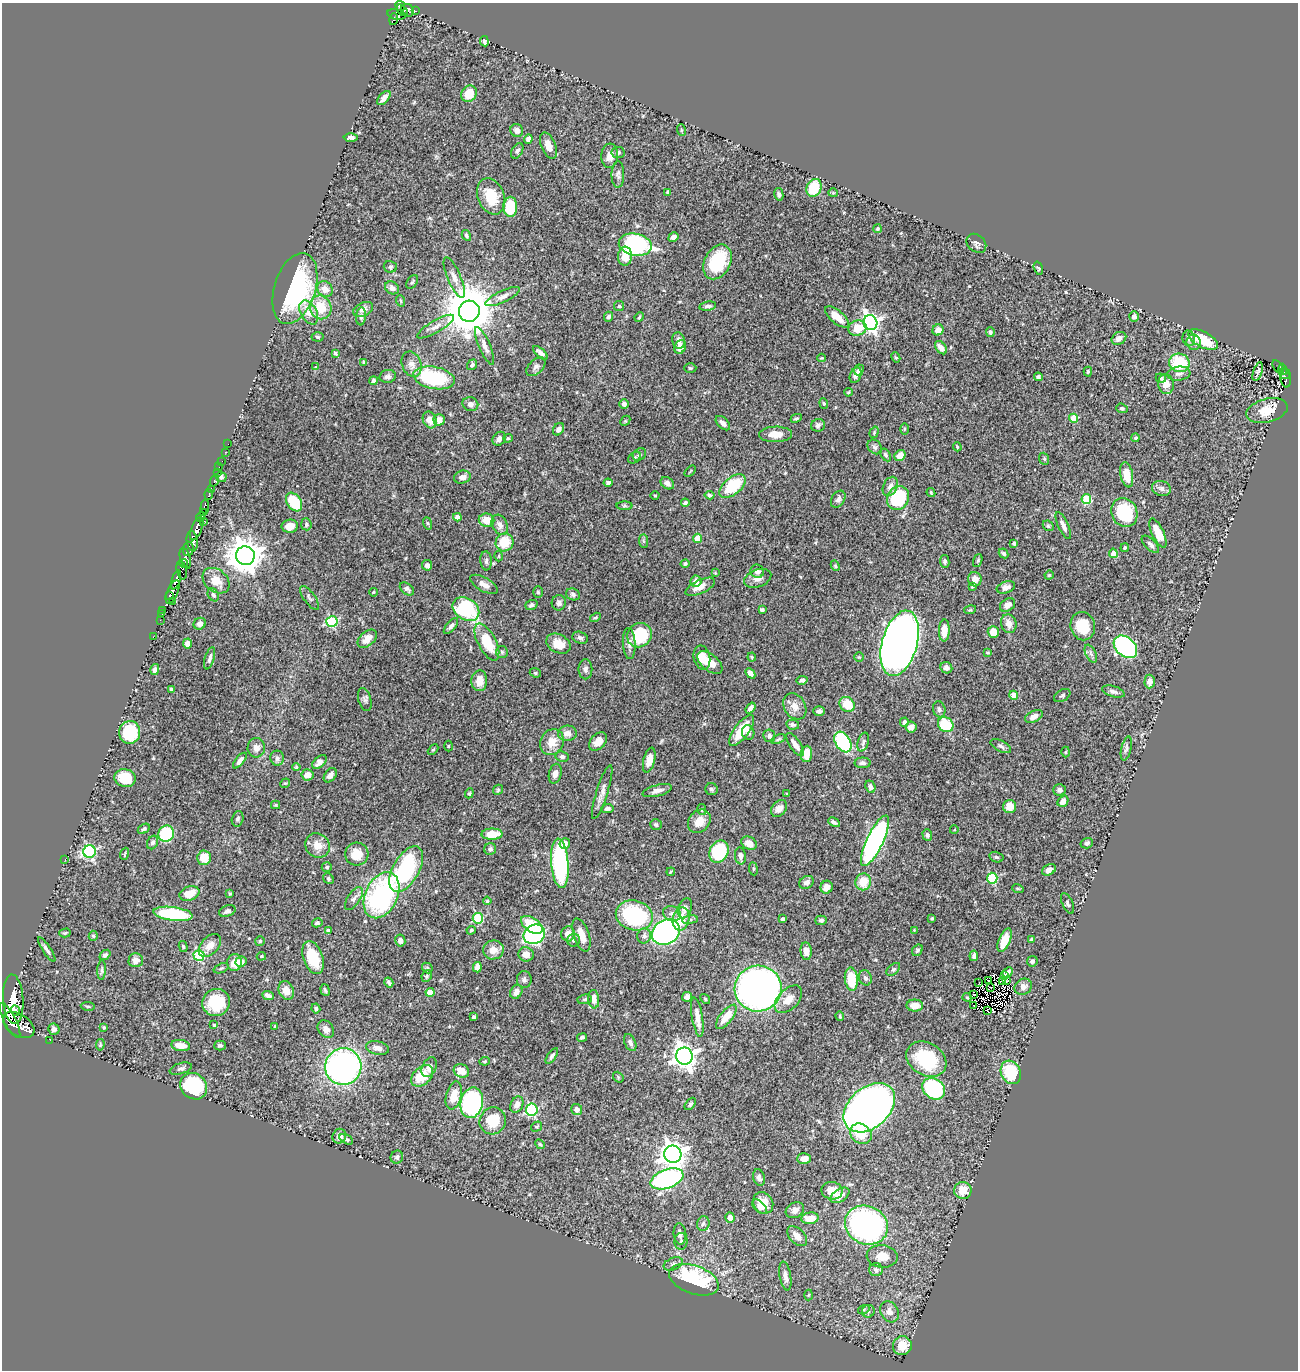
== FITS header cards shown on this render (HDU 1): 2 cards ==
NAXIS1  =                 1296
NAXIS2  =                 1368

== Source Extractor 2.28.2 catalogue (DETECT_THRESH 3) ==
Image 1296 x 1368 px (HDU 1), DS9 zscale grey, 1 PNG px = 1 image px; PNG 1300 x 1372 px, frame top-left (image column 1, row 1368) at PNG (2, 3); each listed source drawn as its Kron ellipse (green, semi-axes under 4 px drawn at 4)
Background 0.891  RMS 0.022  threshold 0.067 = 3 sigma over >= 5 px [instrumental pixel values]
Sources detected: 518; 8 with non-positive FLUX_AUTO (blend fragments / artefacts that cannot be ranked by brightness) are neither listed nor drawn; of the other 510, the 500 brightest by FLUX_AUTO listed and drawn (10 fainter detections omitted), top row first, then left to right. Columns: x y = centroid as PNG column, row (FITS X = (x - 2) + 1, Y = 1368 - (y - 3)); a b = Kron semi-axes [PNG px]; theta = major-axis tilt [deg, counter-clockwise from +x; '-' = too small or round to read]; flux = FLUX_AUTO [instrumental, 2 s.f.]
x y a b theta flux
400 6 5 4 - 380
402 10 7 4 -43 420
407 10 7 6 - 270
416 11 4 2 - 21
396 14 9 5 -12 81
394 19 6 4 73 150
484 41 5 3 - 3
469 94 8 7 - 31
384 98 8 5 48 7.8
517 130 7 6 - 6.4
681 130 6 3 -71 1.7
351 137 7 4 0 4.8
528 139 5 4 - 5.9
548 146 14 7 -67 13
517 151 8 5 60 3.8
618 152 6 5 - 3.1
610 156 12 8 86 13
618 174 13 6 90 5.5
814 188 9 7 64 48
668 192 4 3 - 2.3
833 193 4 4 - 1.6
779 194 6 4 -78 3.4
491 196 19 13 -67 45
510 207 10 7 89 61
877 229 4 4 - 2.1
466 235 6 4 -60 2.9
673 237 5 4 - 7.6
976 243 11 8 -42 5.9
635 245 16 11 -11 220
625 256 9 7 86 23
717 262 18 13 63 78
390 267 6 6 - 2.6
1038 268 7 4 -71 1.9
454 278 22 6 -67 11
412 282 7 5 57 2.5
295 288 37 20 72 230
392 288 7 6 - 5.5
325 289 8 7 - 12
503 296 19 6 26 9
401 301 6 3 -71 1.4
619 306 5 5 - 2
708 306 8 4 10 4.6
321 307 12 10 -71 39
363 309 10 6 23 6.2
469 311 10 10 - 7800
309 312 13 8 -60 16
361 316 9 5 85 3.9
1134 316 5 5 - 5.3
608 317 5 4 - 4.1
639 317 5 4 - 1.8
837 317 15 6 -40 20
870 323 7 7 - 560
436 327 21 6 30 9.9
857 328 9 7 17 26
938 330 6 5 - 10
990 332 5 4 - 3.1
317 337 6 4 -3 2.1
1119 338 8 6 33 8.4
1189 338 8 6 -77 3.8
1203 340 16 8 -28 48
679 341 8 6 -80 8.8
1194 342 8 7 - 6.2
484 346 20 5 -67 9
680 347 7 5 64 11
941 348 7 5 -53 9.1
335 353 4 3 - 2.2
540 353 9 4 -43 5.6
896 357 5 4 - 2
822 358 4 3 - 1.4
364 362 4 4 - 2.5
1179 363 10 9 - 74
412 364 13 9 -69 11
472 365 6 4 53 3.7
316 367 4 3 - 1.4
536 367 11 7 43 5.8
1278 367 7 2 -57 23
690 368 6 5 - 2.3
1283 369 6 3 -75 67
859 370 5 4 - 3.3
1088 372 5 4 - 2.5
1258 372 10 4 72 4.4
1179 374 11 7 6 7.4
1284 374 6 4 -40 73
856 375 8 5 67 6.3
388 376 8 6 13 4.6
1038 377 4 4 - 3.1
434 378 21 11 -10 120
1161 378 5 4 - 3.8
1286 378 9 5 -87 100
374 381 4 4 - 4.4
1166 384 10 7 -83 15
848 392 4 3 - 1.7
824 403 5 4 - 2
470 404 8 7 - 6.4
624 404 5 5 - 5.1
1122 408 6 4 -21 2.6
1267 411 21 11 14 27
796 418 6 4 26 2.3
1073 418 4 4 - 36
430 420 8 6 -65 14
439 420 6 5 - 13
625 421 6 4 45 1.7
723 423 8 5 -46 6.7
818 425 7 6 - 3.9
559 429 6 5 - 6.2
904 429 6 4 90 1.8
874 432 6 4 72 1.9
776 434 16 8 1 19
508 438 4 4 - 2.2
1135 438 4 4 - 2.5
499 439 7 6 - 6.4
228 444 2 2 - 3.1
875 447 8 6 -47 4
957 447 5 3 - 1.5
225 452 2 2 - 4
639 454 7 5 35 2.6
886 455 7 4 -57 3
900 456 6 5 - 16
635 458 7 5 39 3
1044 459 6 5 - 2.2
222 461 2 2 - 7.2
219 467 2 2 - 5.5
690 471 7 2 46 1.4
218 472 2 2 - 7.9
1127 475 13 6 -79 26
221 477 5 5 - 4.2
462 477 8 6 16 7.7
214 481 6 3 69 63
608 483 4 4 - 3.4
667 483 7 5 -36 6.4
732 486 15 8 40 67
890 486 10 7 64 8
1161 488 9 7 -17 6.6
211 490 3 3 - 130
931 492 5 3 - 1.7
209 494 5 3 - 35
655 495 4 3 - 1.4
710 495 5 4 - 2.7
898 498 12 10 61 97
838 499 9 6 57 5.3
1086 499 5 5 - 63
294 502 10 7 -56 68
685 503 4 3 - 2.8
625 506 8 4 0 2.1
205 507 7 4 88 320
1124 512 15 12 -63 91
204 513 3 3 - 28
201 517 5 3 - 350
457 517 4 4 - 12
487 520 8 6 -11 21
204 521 2 2 - 150
427 523 6 4 -70 1.9
306 524 6 5 - 3.4
500 525 11 7 -63 8.7
290 526 8 6 8 13
1048 526 6 4 -43 2.1
1063 526 14 5 -65 7.4
197 529 12 5 68 1400
1158 533 16 6 -65 26
697 538 4 4 - 27
192 541 10 5 -82 750
643 541 7 4 -89 2.5
505 542 9 8 - 35
1014 543 4 3 - 3
1150 544 11 5 -45 4.8
1125 548 4 4 - 2.1
188 549 7 5 87 280
1004 553 5 4 - 3
1113 553 5 4 - 16
245 556 9 9 - 3100
499 556 5 3 - 1.5
185 558 11 5 -76 770
486 561 9 6 -86 4.2
945 561 6 4 -80 3.7
978 561 7 4 70 2.3
184 564 4 3 - 160
685 564 4 4 - 3.2
427 565 5 5 - 5.6
835 566 5 4 - 2.2
182 570 9 5 -77 280
757 571 7 6 - 6.4
715 573 4 4 - 1.3
1049 575 4 4 - 1.5
758 578 14 8 20 10
975 579 7 6 - 12
176 580 10 3 71 1000
216 581 15 11 -40 21
696 581 5 5 - 11
484 584 15 6 -30 10
700 587 16 6 25 14
972 587 4 3 - 1.5
1006 587 9 5 20 8.6
407 589 8 5 -40 3.7
173 592 12 5 66 610
373 592 4 3 - 1.4
538 592 6 5 - 2.3
573 594 7 6 - 3.5
213 595 7 5 -61 3.2
170 596 4 3 - 150
310 598 14 5 -54 4.2
172 601 2 2 - 43
559 603 7 7 - 5.1
531 605 6 4 19 3.3
1008 605 8 6 34 9.1
466 609 14 11 -34 130
163 610 2 2 - 4.7
762 610 4 4 - 2.8
970 610 6 3 17 1.6
162 614 2 2 - 14
595 617 6 4 32 2.1
160 620 2 2 - 13
332 622 5 5 - 140
200 624 6 5 - 7
1009 624 9 7 -74 13
451 626 10 4 50 5.1
1083 626 14 12 -72 39
944 630 11 5 88 16
993 632 6 5 - 21
639 635 13 11 43 70
153 637 2 2 - 12
580 638 8 5 -19 3.8
367 639 11 7 40 14
487 642 20 9 -62 53
187 643 5 4 - 8.1
900 643 33 17 74 1600
558 644 13 9 -28 21
629 644 15 6 -87 7.3
1125 647 13 9 -42 260
502 652 6 6 - 2.8
988 652 4 3 - 1.7
1091 654 9 5 -63 4.6
752 657 4 4 - 1.7
859 657 5 4 - 1.7
210 658 11 4 73 4.9
702 658 12 8 -78 17
710 662 15 8 -39 21
946 668 6 5 - 5.3
585 669 10 7 -90 5.4
155 670 5 4 - 5.2
535 673 6 4 -23 2.2
750 673 6 4 -47 4.8
802 680 5 4 - 4.8
479 681 10 8 87 17
1150 681 7 5 87 9.4
171 689 3 3 - 2.6
1113 692 11 5 -16 5.6
1014 695 4 4 - 19
1062 696 9 5 31 3
365 699 12 6 -73 4
847 704 8 7 - 33
795 706 14 10 -60 14
750 708 6 4 52 5.4
939 709 8 6 -76 4.9
819 711 5 4 - 4.5
1034 716 9 5 26 8.7
904 722 4 4 - 3.8
793 725 6 5 - 3.7
946 725 8 7 - 55
911 727 5 5 - 6.9
742 731 18 7 54 43
130 732 11 10 - 74
748 732 7 6 - 5.2
567 733 9 7 4 11
769 736 6 6 - 5.6
778 739 7 4 25 2.4
552 742 13 11 60 22
598 742 10 7 46 13
843 742 11 7 -58 130
863 742 10 5 73 4.1
795 745 13 5 -55 11
448 746 5 3 - 1.6
1001 746 11 5 -27 4.7
256 748 9 8 - 9.9
1126 748 12 5 76 4.8
433 750 6 3 43 1.9
1066 752 5 3 - 1.5
806 754 8 6 84 21
562 757 6 5 - 3.9
277 758 7 7 - 5.4
649 760 13 5 75 16
240 761 9 4 51 6.1
319 762 8 5 42 8.9
863 763 8 5 2 4.1
296 767 4 4 - 1.9
555 774 10 6 76 8.5
307 775 6 5 - 13
330 775 8 5 53 6.8
125 778 11 9 -13 43
285 783 5 4 - 1.8
870 787 6 4 -68 5.1
711 789 6 6 - 3.1
498 790 5 4 - 1.9
1060 790 6 5 - 6.1
657 791 15 5 14 8.4
602 792 28 5 72 10
469 793 5 4 - 1.7
787 794 3 2 - 1.6
1063 801 6 5 - 12
275 805 4 4 - 1.4
1010 806 6 6 - 19
607 808 6 4 7 4.4
779 808 9 7 50 10
702 810 5 4 - 2.2
238 819 8 5 75 3.6
699 821 13 10 47 20
834 822 6 3 -27 3.7
656 825 6 5 - 2.8
144 829 6 4 31 3.3
954 830 4 3 - 1.3
166 834 8 7 - 110
492 834 10 5 0 30
927 835 6 4 -71 3.5
875 841 28 8 64 430
153 842 7 5 65 4.5
749 843 8 6 -32 13
1087 843 6 5 - 3.8
565 844 5 5 - 8.8
317 845 13 11 -36 19
490 849 6 5 - 4.2
89 852 6 6 - 240
719 852 11 9 63 110
125 854 6 2 71 1.8
357 854 12 11 - 27
740 856 8 5 -83 5.3
996 857 7 5 -16 2.7
204 858 7 7 - 26
65 860 3 2 - 1.5
560 863 25 8 -86 240
327 867 5 5 - 2.7
406 869 25 13 60 180
753 869 6 3 -83 1.9
1049 870 7 5 30 10
671 872 4 2 - 1.7
992 878 5 5 - 98
328 879 6 5 - 3
807 882 8 6 33 5.9
863 882 8 7 - 25
827 887 6 6 - 14
1018 889 6 3 -18 1.8
189 894 10 7 19 22
230 894 3 3 - 2
381 895 24 16 64 250
354 898 13 6 57 6.3
487 901 4 4 - 2
1068 903 11 5 -66 3.5
685 908 10 6 70 8.3
227 911 8 5 19 4.8
173 914 20 7 -7 110
672 914 9 7 -24 6.2
634 915 19 15 -13 160
478 918 5 5 - 100
932 918 3 3 - 2
681 919 12 8 77 28
782 919 4 4 - 3
690 920 8 4 8 3.2
821 920 6 4 2 3.2
317 923 5 4 - 3
532 925 12 7 -35 46
471 930 5 3 - 1.8
914 930 4 4 - 1.2
328 931 4 4 - 6.7
666 932 15 12 35 330
65 933 6 4 15 2.2
534 934 11 9 31 340
568 934 7 6 - 12
581 935 17 7 -71 17
93 936 5 4 - 2.5
644 936 7 7 - 4.8
573 940 6 6 - 4.3
1005 940 12 6 68 20
1032 940 4 3 - 6.9
260 941 5 4 - 1.9
400 941 6 5 - 6.4
210 945 13 8 47 13
183 946 5 4 - 2.1
47 950 14 4 -56 5.4
493 950 10 9 - 14
917 950 6 5 - 2.9
806 951 9 5 -84 12
526 954 7 7 - 11
105 955 6 4 40 3.8
199 955 5 5 - 100
261 956 5 4 - 1.8
974 956 5 3 - 3.5
313 958 17 9 -70 45
136 960 7 7 - 11
1032 961 5 5 - 3.6
241 962 5 5 - 10
234 963 8 7 - 19
477 967 5 4 - 9.7
221 968 8 4 21 2.8
427 968 6 4 -47 2.1
893 969 8 5 43 2.9
102 970 10 3 87 3
1008 972 6 3 43 4.2
427 976 6 5 - 2.8
1004 976 3 3 - 9.9
865 978 8 6 -68 4.2
524 979 8 7 - 4.2
851 979 12 6 -84 45
989 980 3 2 - 2.1
1002 981 3 2 - 2.4
1007 981 3 2 - 3
389 982 5 3 - 3.4
979 983 3 2 - 1.6
991 987 3 2 - 3.5
1023 987 9 7 32 7.7
758 989 23 23 - 880
286 990 10 7 -68 14
325 990 6 3 -73 2.6
430 992 4 4 - 28
516 992 7 5 61 9.1
974 994 3 2 - 3.6
268 995 6 4 -23 5.3
687 997 5 4 - 8.4
967 997 4 4 - 1.4
13 999 25 10 -87 4100
585 999 7 5 6 2.4
594 999 9 5 -84 11
705 999 5 4 - 1.8
788 999 17 10 45 21
216 1002 14 13 - 57
915 1005 8 6 0 15
973 1005 2 2 - 1.2
88 1006 7 3 -8 1.8
316 1008 5 4 - 2.9
16 1010 6 4 -66 1200
988 1011 2 2 - 1.6
840 1016 5 3 - 2
474 1017 4 3 - 3.1
697 1017 20 5 -81 12
726 1017 14 6 52 27
10 1020 19 6 -63 2000
19 1025 17 11 -33 2500
214 1025 3 3 - 1.9
275 1026 3 2 - 1.4
104 1027 3 2 - 1.5
54 1029 6 5 - 6.4
326 1029 9 7 -52 8.6
582 1037 5 3 - 3.1
50 1040 2 2 - 9.1
630 1043 9 5 -66 5.4
100 1045 6 4 80 1.7
181 1045 9 5 -8 17
220 1045 6 5 - 3.5
378 1048 11 6 -12 8.7
552 1056 9 4 56 3.8
684 1056 8 8 - 1200
926 1059 21 16 -31 100
485 1061 5 3 - 1.6
343 1067 18 18 - 490
429 1067 10 7 63 7.2
181 1069 11 5 16 4.7
461 1071 8 6 -26 18
1011 1072 12 9 -62 75
422 1076 13 8 43 39
618 1077 6 4 -49 1.6
194 1086 14 12 -42 110
934 1089 12 9 -40 180
454 1096 14 7 75 25
472 1103 15 11 77 190
690 1104 7 4 51 3.1
517 1105 8 6 64 8.5
869 1108 29 20 42 1400
577 1109 5 5 - 8.6
532 1110 6 6 - 170
493 1121 14 13 - 45
537 1127 6 4 34 2
861 1134 11 9 -37 26
339 1136 7 6 - 11
346 1139 7 4 -30 3.2
540 1144 5 4 - 2
673 1154 8 8 - 1500
397 1157 6 6 - 4
804 1158 7 5 3 8.2
759 1178 8 5 -73 5.9
667 1179 17 9 20 310
963 1190 8 8 - 22
832 1191 10 9 - 24
840 1195 10 6 33 12
763 1203 11 9 -57 18
760 1207 9 5 -43 6.1
795 1210 9 7 27 7.2
730 1218 5 5 - 7.5
810 1218 9 5 7 19
703 1224 7 6 - 4.2
866 1225 22 19 -25 390
680 1234 10 6 -84 6.5
797 1236 12 7 -46 10
681 1241 8 6 84 3.6
882 1256 15 11 -4 20
673 1264 10 6 24 4.8
876 1270 7 6 - 3.9
785 1276 15 5 -80 7.7
694 1280 26 14 -20 200
809 1295 5 3 - 1.4
864 1309 6 4 19 2.2
868 1311 6 6 - 3.8
890 1312 11 8 -62 11
902 1346 9 9 - 24
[10 fainter detections neither listed nor drawn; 8 non-positive-flux detections neither listed nor drawn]